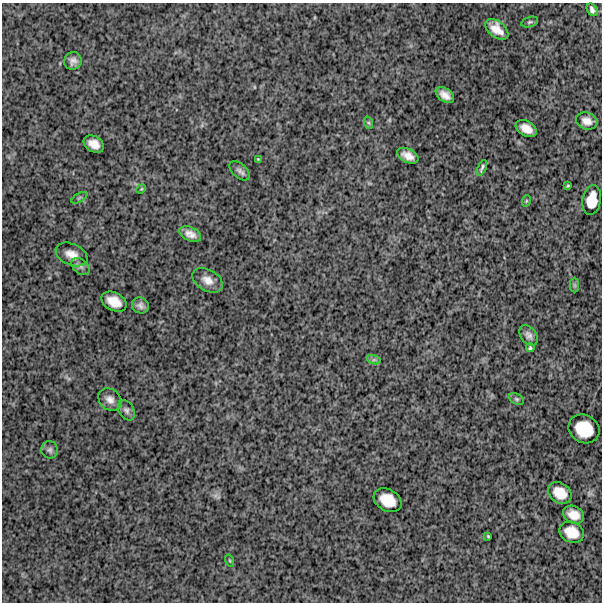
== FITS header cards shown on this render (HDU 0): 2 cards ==
NAXIS1  =                  600
NAXIS2  =                  600

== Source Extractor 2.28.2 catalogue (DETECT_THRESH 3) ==
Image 600 x 600 px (HDU 0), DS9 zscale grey, 1 PNG px = 1 image px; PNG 604 x 604 px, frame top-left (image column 1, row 600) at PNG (2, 3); each listed source drawn as its Kron ellipse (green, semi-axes under 4 px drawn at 4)
Background 1450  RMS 290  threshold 874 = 3 sigma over >= 5 px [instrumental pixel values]
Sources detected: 39; all 39 listed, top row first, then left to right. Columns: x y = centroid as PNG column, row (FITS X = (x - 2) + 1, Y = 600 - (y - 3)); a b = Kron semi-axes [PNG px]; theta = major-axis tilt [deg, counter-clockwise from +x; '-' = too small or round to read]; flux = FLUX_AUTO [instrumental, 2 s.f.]
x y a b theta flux
592 10 7 5 -53 62000
530 22 9 5 16 39000
497 29 13 8 -38 230000
73 61 9 8 - 100000
445 95 10 6 -36 150000
587 121 11 8 -20 140000
369 123 6 4 -71 30000
526 129 11 7 -31 190000
94 144 11 8 -30 180000
408 156 11 6 -27 160000
258 159 4 3 - 17000
482 168 8 3 65 42000
240 171 12 7 -42 69000
568 186 3 3 - 21000
141 189 5 4 - 19000
79 198 9 3 30 30000
592 200 15 9 80 310000
526 201 6 3 71 23000
190 234 11 6 -24 140000
72 254 17 10 -24 200000
81 266 10 7 -39 80000
208 280 16 10 -30 190000
574 285 7 4 -89 37000
114 302 13 9 -27 270000
140 305 8 8 - 85000
529 335 11 7 -53 92000
530 348 4 4 - 34000
374 360 7 4 -17 44000
110 399 12 10 -41 130000
517 399 8 5 -26 42000
126 410 11 7 -57 78000
584 429 16 14 -30 520000
50 450 9 8 - 67000
560 493 12 10 -35 290000
388 500 15 11 -30 360000
574 515 11 8 -26 210000
572 532 13 10 -26 290000
488 536 4 3 - 22000
230 561 6 3 -71 19000